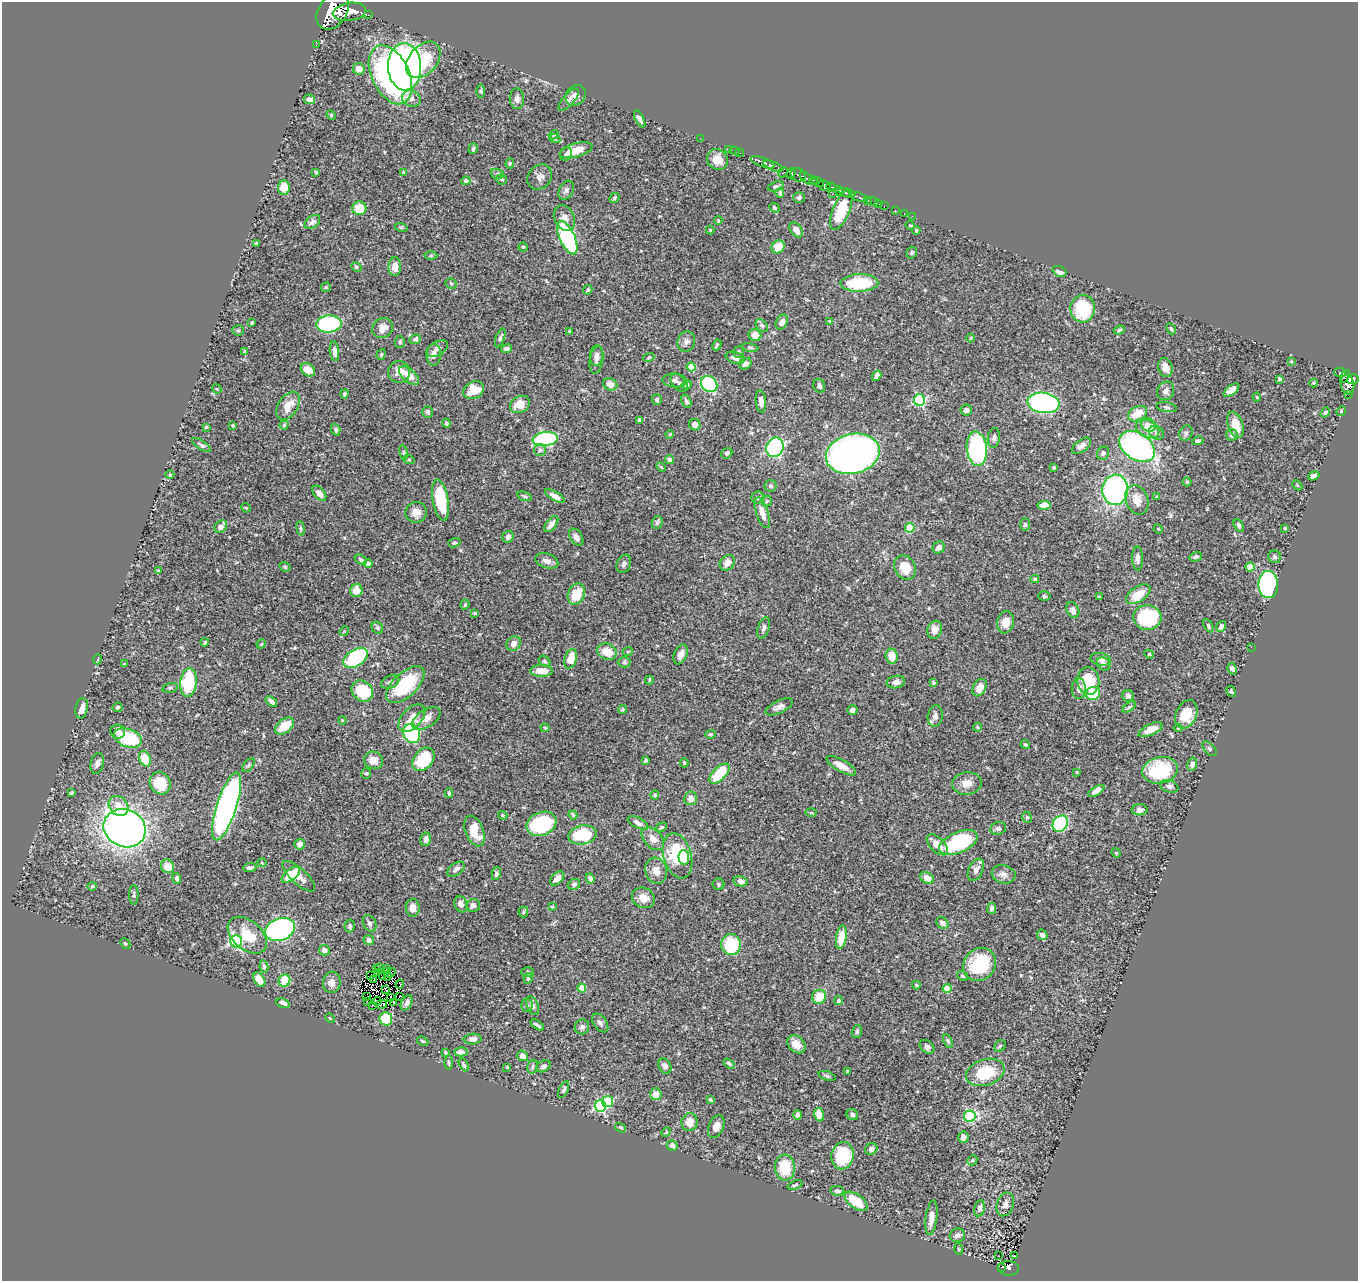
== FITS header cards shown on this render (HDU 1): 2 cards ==
NAXIS1  =                 1356
NAXIS2  =                 1279

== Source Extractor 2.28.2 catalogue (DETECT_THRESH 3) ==
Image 1356 x 1279 px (HDU 1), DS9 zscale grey, 1 PNG px = 1 image px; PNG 1360 x 1283 px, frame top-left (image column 1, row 1279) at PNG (2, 2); each listed source drawn as its Kron ellipse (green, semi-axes under 4 px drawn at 4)
Background 0.472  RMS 0.02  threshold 0.0597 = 3 sigma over >= 5 px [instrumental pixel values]
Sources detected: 480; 3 with non-positive FLUX_AUTO (blend fragments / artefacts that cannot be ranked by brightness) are neither listed nor drawn; the other 477 listed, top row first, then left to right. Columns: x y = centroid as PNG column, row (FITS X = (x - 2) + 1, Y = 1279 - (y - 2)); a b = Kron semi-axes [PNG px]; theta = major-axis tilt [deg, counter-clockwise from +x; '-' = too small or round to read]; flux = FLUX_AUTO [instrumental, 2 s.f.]
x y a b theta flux
333 11 20 14 55 4700
350 12 16 9 9 1800
368 15 3 2 - 36
316 45 2 2 - 5.1
423 60 21 14 49 61
405 67 23 16 -88 610
359 69 6 5 - 11
390 75 31 19 -64 250
481 91 6 4 -89 1.9
576 95 11 9 49 8.8
411 98 10 8 -24 7.8
309 99 5 5 - 6.5
517 99 10 7 -88 5.3
568 100 14 5 48 4.4
331 115 5 4 - 1.4
640 119 9 4 -62 4.2
554 135 5 4 - 1.5
700 138 2 2 - 7.9
555 139 6 3 -18 1.4
473 149 5 4 - 3.2
728 149 2 2 - 6.9
576 150 17 7 16 19
734 151 5 3 - 18
740 153 4 2 - 12
566 154 7 5 59 3.1
717 160 11 10 - 14
763 162 12 4 -20 700
510 163 5 4 - 1.8
773 166 10 4 -22 510
316 172 4 3 - 1.3
404 172 4 3 - 3.4
783 172 5 3 - 88
791 173 5 3 - 140
497 174 6 5 - 2.4
798 175 8 6 -33 240
540 177 13 11 46 8
807 178 8 4 -44 200
502 179 5 5 - 2.2
466 181 4 4 - 5
813 181 4 3 - 110
818 182 6 4 -34 78
824 185 6 5 - 660
776 186 8 4 18 2.8
831 187 5 3 - 140
284 188 7 6 - 23
566 190 10 7 61 4.3
839 191 5 3 - 280
780 193 5 3 - 2.6
847 193 9 3 -16 400
832 194 2 2 - 4.9
799 197 5 5 - 2.8
858 197 9 3 -18 81
614 198 5 4 - 1.8
867 200 2 2 - 6
873 202 6 2 -18 9.1
879 204 2 2 - 6.8
884 206 2 2 - 5.9
359 208 7 7 - 30
774 208 5 4 - 2.1
841 210 21 8 68 52
895 210 2 2 - 6.8
904 213 2 2 - 4.1
912 216 2 2 - 5.8
564 218 13 10 -63 8.5
718 221 4 4 - 1.1
312 222 9 5 38 4.7
910 225 4 3 - 1.4
401 227 6 4 -18 1.7
710 230 4 4 - 1.4
796 230 8 5 -55 8.9
916 230 4 4 - 1.8
567 238 18 7 -66 160
256 243 3 3 - 1.8
523 247 4 4 - 1.7
778 247 7 6 - 18
912 253 6 5 - 2.4
431 256 6 4 1 2
356 267 5 4 - 2
395 267 9 6 89 11
1059 271 7 5 -23 8.4
451 283 5 5 - 2.1
859 283 19 9 1 69
326 287 5 5 - 1.8
588 290 5 3 - 1.7
1083 309 14 12 87 77
830 321 4 3 - 1.1
782 322 8 5 62 7.1
252 323 3 3 - 1.8
329 324 13 8 5 160
762 325 7 5 -49 2.8
383 328 11 9 39 12
1171 329 6 4 -62 2.3
238 330 6 5 - 2.1
1119 330 5 3 - 2.3
570 331 4 3 - 1.7
755 335 6 6 - 12
500 338 10 4 70 3
971 338 4 3 - 1.1
415 339 6 5 - 2.4
400 342 6 5 - 2.2
686 342 10 8 70 6.3
717 345 5 2 - 2
750 347 8 4 -11 2.1
437 348 12 6 30 6.4
507 349 5 4 - 4.9
245 351 3 3 - 1.6
334 351 10 4 -84 7.6
739 352 6 5 - 2
381 354 5 4 - 1.8
434 355 11 7 86 7.2
596 356 10 6 84 5
649 357 5 3 - 1.3
735 358 9 5 -17 5.3
596 360 14 6 80 5.6
1291 361 3 3 - 1.4
745 364 6 5 - 4.8
691 367 4 4 - 31
1165 368 10 7 -73 10
308 370 8 6 -39 16
399 372 11 11 - 11
1340 372 6 3 -6 120
409 376 12 6 -40 19
877 376 5 4 - 5
1345 376 6 3 68 56
1280 379 4 3 - 2.6
1353 379 6 5 - 260
674 381 12 6 -6 4.9
679 383 11 6 -50 4.7
1314 383 4 3 - 1.2
610 384 7 6 - 9
709 384 9 7 -43 86
686 385 5 4 - 3.3
1347 385 10 6 -77 400
819 386 7 5 -74 4.4
217 389 5 4 - 1.3
474 390 10 8 31 24
1231 390 9 4 36 7.7
1166 391 9 8 - 6.2
344 394 4 4 - 2
1348 395 3 3 - 15
1257 397 4 4 - 1.1
657 400 5 4 - 2.4
920 400 6 5 - 150
686 401 7 4 -59 3.7
761 401 11 5 -84 7.2
1043 403 16 10 -8 290
520 404 10 8 29 18
288 406 15 9 57 20
1166 407 10 4 -11 2.9
966 410 6 5 - 4.4
1341 411 5 4 - 1.4
427 412 6 5 - 3.2
1325 412 5 3 - 2.2
1137 414 10 6 29 22
640 420 3 3 - 4.3
446 423 4 4 - 2.8
233 425 3 3 - 1.4
284 425 4 4 - 1.7
695 425 6 5 - 6.9
1148 425 7 6 - 8.2
1235 425 14 7 -71 20
206 427 3 3 - 1.4
1148 429 12 8 -26 17
336 430 6 4 -71 2.3
1156 433 8 6 -32 3.9
1186 433 8 6 65 3.5
670 434 4 3 - 1.3
1232 435 6 5 - 4.1
994 438 10 6 81 4.2
545 439 12 7 8 170
1198 441 6 4 14 2.9
201 445 11 4 -32 3.8
1082 446 11 6 37 6.8
1137 446 19 13 -34 390
775 447 10 8 66 230
977 449 17 10 -84 160
540 450 6 6 - 3.2
404 452 7 4 -81 1.9
727 453 6 5 - 2.6
1103 453 7 6 - 3.8
853 454 27 20 13 760
409 460 6 3 -19 1.4
669 460 4 4 - 5.2
661 467 6 3 -45 1.5
1054 467 3 3 - 1.5
170 475 4 4 - 1.4
1314 476 6 4 21 4.9
1187 482 4 4 - 1.7
1297 485 6 4 -46 1.4
770 486 6 6 - 3.3
1115 490 15 13 87 240
319 493 9 5 -50 8.6
525 496 7 4 -20 2.3
555 496 11 4 -30 9.3
758 497 6 6 - 3.4
1157 497 4 3 - 2.8
441 500 21 7 -80 70
1137 500 15 11 -69 16
767 501 5 5 - 1.7
1044 505 7 4 5 11
246 508 5 4 - 1.2
416 512 10 10 - 12
762 513 16 6 -72 12
657 523 6 5 - 2.7
551 524 9 5 53 8.1
1025 524 6 5 - 2.3
1239 525 7 4 -61 3.5
221 527 7 5 49 8.5
301 528 7 3 -82 2
910 528 5 4 - 40
1285 528 4 3 - 1.6
1158 529 5 4 - 1.3
508 537 6 5 - 5.7
576 537 9 6 -57 5.9
454 543 6 4 18 2.4
939 547 6 5 - 5.3
1196 557 6 4 16 3.1
1275 557 6 6 - 3
1138 558 12 5 -88 6.6
361 560 6 4 -34 2.8
547 561 12 7 -18 7.2
368 563 5 4 - 3.4
727 563 8 6 48 10
624 564 9 7 66 4.7
285 567 6 4 -30 2.3
905 567 13 10 -61 25
1250 567 4 4 - 34
158 571 3 3 - 1.6
1035 579 4 3 - 1.8
1268 584 13 10 -89 290
356 591 6 6 - 16
576 594 11 8 66 32
1138 594 14 7 32 25
1044 596 6 4 -15 2
1099 597 3 2 - 1
465 605 5 4 - 1.7
1073 610 8 6 -63 5.3
475 613 4 3 - 1.6
1147 617 14 12 -6 130
1006 622 11 8 80 15
1208 626 7 4 -60 2.2
1221 626 6 4 54 5.3
377 628 6 5 - 2.4
764 628 11 5 73 4.5
935 630 9 7 72 11
344 631 5 4 - 1.4
205 642 4 3 - 2.2
261 644 5 4 - 1.3
514 644 8 6 54 7.2
1251 647 2 2 - 16
628 651 5 3 - 1.2
607 652 10 8 -25 21
681 654 10 6 68 9.1
1149 654 5 4 - 1.3
892 656 7 6 - 21
356 658 13 8 33 120
98 659 5 3 - 1
571 659 10 6 73 27
1101 659 10 6 -11 5.2
545 661 7 4 -41 2.3
624 662 7 5 2 2.3
124 664 4 2 - 0.98
1104 664 7 5 -42 3.6
1232 669 6 4 -58 4.1
541 671 11 6 0 17
649 680 4 3 - 1.7
1088 681 14 11 -84 47
390 682 10 6 29 4.3
896 682 9 6 9 6.4
188 683 14 8 83 73
933 683 3 3 - 2.2
405 685 24 12 43 72
170 688 8 4 13 2.7
980 688 9 6 60 13
1079 689 10 7 88 7
362 691 12 9 -43 57
1231 691 6 4 -58 2
1093 694 7 6 - 47
1128 696 6 5 - 5.9
271 701 6 4 -38 5.9
118 707 5 5 - 3.4
779 707 15 6 26 6.1
1129 707 8 4 36 2.1
82 708 10 6 79 12
622 709 4 4 - 1.7
852 710 5 4 - 4.8
1186 714 15 10 66 29
935 716 11 7 80 7.7
412 718 16 9 46 16
426 718 16 9 34 13
342 720 4 3 - 1.1
284 726 11 6 38 29
977 727 4 4 - 1.4
545 728 4 4 - 1.5
1178 728 4 4 - 1.6
1151 730 13 5 26 14
118 732 7 7 - 6.1
412 733 10 8 -62 120
710 734 5 4 - 1.9
128 738 14 9 -19 81
1025 745 5 4 - 1.8
1209 749 9 5 -47 2.6
145 759 8 5 -65 43
423 759 13 9 51 63
373 760 10 8 -18 14
646 760 3 3 - 2
97 763 10 6 77 5.6
684 763 4 3 - 1.6
1192 764 7 4 78 5
248 765 8 4 52 2.5
841 766 17 6 -29 13
1160 770 18 13 12 83
1077 772 3 3 - 1
366 774 5 5 - 2.2
719 774 12 6 45 53
160 783 11 10 - 36
967 783 15 11 6 12
1169 786 9 6 -17 4.1
1096 791 9 4 33 7.8
72 793 4 3 - 1.7
449 793 5 3 - 2
655 795 4 4 - 3.2
691 798 7 6 - 7.6
118 806 11 9 -48 18
227 806 35 10 72 490
1140 810 8 5 2 4.8
811 813 6 4 1 1.5
503 815 5 3 - 1.5
573 815 4 3 - 1.8
1027 817 6 4 -65 1.8
638 823 11 5 -28 5.5
541 824 15 11 22 100
1060 824 9 7 54 100
661 827 6 3 30 1.7
125 828 21 18 -24 820
998 828 8 6 14 3.5
474 831 16 9 -70 27
583 835 14 9 11 52
426 839 7 5 76 5.9
653 839 13 9 -48 11
958 843 20 10 24 99
300 844 5 5 - 8.2
937 845 13 7 -44 15
1116 853 5 4 - 1.5
678 856 23 14 -74 64
684 857 7 5 -87 26
262 863 5 3 - 0.98
167 866 7 6 - 13
250 868 6 4 6 3.6
456 869 10 6 36 5.2
976 870 12 7 65 7.6
656 871 13 10 -75 12
496 873 6 4 80 3.5
1004 874 12 9 -15 7.7
291 875 11 5 38 40
299 876 21 7 -42 13
177 878 5 4 - 2.9
557 878 8 5 46 7.5
590 878 5 4 - 4.2
927 878 7 5 -32 12
741 881 7 5 -11 5.8
574 884 6 5 - 2.9
719 884 6 6 - 2.6
92 886 4 4 - 1.5
134 895 10 4 89 2.6
643 898 12 10 -25 14
461 904 8 6 -69 7.6
473 905 7 6 - 6.2
552 907 3 3 - 1.3
413 908 9 7 -88 9.7
992 909 6 4 82 4.1
523 912 5 5 - 1.9
370 923 9 6 -65 3.9
942 923 6 5 - 5.3
350 926 6 5 - 2.7
280 929 15 11 20 280
247 935 22 14 -41 34
1042 935 5 5 - 3.9
841 937 12 5 81 23
369 940 5 5 - 5.6
236 941 6 6 - 200
125 944 6 4 -48 2.3
731 945 10 10 - 55
324 950 5 5 - 5.5
980 964 17 15 45 59
264 966 6 4 -80 2.4
380 968 2 2 - 0.43
376 969 3 2 - 1.9
386 969 3 2 - 0.15
377 972 3 2 - 0.63
387 972 3 2 - 1
527 972 6 5 - 2.2
391 973 5 2 - 1.4
370 976 3 2 - 1
382 976 2 2 - 1.3
388 976 3 2 - 1.3
962 976 6 4 -38 2
528 978 5 4 - 2.7
259 980 8 5 -60 17
284 980 6 5 - 33
373 980 4 2 - 0.71
332 982 10 9 - 8.2
400 984 4 2 - 0.53
916 985 4 3 - 1.6
582 988 4 4 - 28
947 988 4 4 - 30
386 990 4 2 - 0.23
367 997 3 2 - 2.5
391 997 2 2 - 1.3
400 997 4 2 - 0.42
819 997 7 7 - 25
367 1001 3 2 - 3
377 1001 4 3 - 2
838 1001 4 4 - 2.4
394 1002 3 2 - 1.6
283 1003 7 4 -21 5.1
406 1003 8 5 63 4.6
382 1004 5 2 - 1.2
372 1005 3 2 - 1.2
527 1005 6 5 - 2.6
533 1005 10 5 -65 3.6
330 1018 5 4 - 1.4
386 1019 6 6 - 49
600 1023 10 6 -53 4.4
537 1025 7 3 -34 3.3
582 1027 8 7 - 4.2
857 1031 7 5 74 2.5
473 1039 9 5 4 4.8
423 1041 6 4 -26 1.8
948 1041 7 4 -63 2.4
796 1044 10 7 -45 12
1000 1046 6 5 - 1.9
927 1047 8 6 -40 5.3
445 1052 4 3 - 2.2
461 1052 7 4 -2 5.7
523 1056 6 5 - 6.6
448 1063 7 3 -89 1.7
729 1063 6 4 -34 2.9
464 1065 7 4 -61 2.2
543 1066 7 5 27 4.1
665 1066 8 6 -64 6.7
507 1067 4 4 - 1.1
533 1067 7 5 73 2.4
847 1071 3 3 - 1.2
985 1072 20 13 18 53
827 1076 9 4 -17 2.8
564 1090 9 4 66 3.1
656 1094 6 6 - 15
710 1099 4 3 - 2
608 1101 5 5 - 52
601 1106 6 5 - 180
798 1115 4 4 - 3.8
819 1115 7 5 -73 16
852 1115 6 5 - 3.6
970 1116 6 5 - 120
689 1122 9 8 - 15
716 1126 12 7 65 11
621 1128 6 3 -31 1.4
666 1132 5 4 - 1.4
963 1137 5 5 - 8.9
672 1146 5 5 - 6.8
871 1149 6 5 - 5.6
842 1156 14 11 79 76
972 1160 5 4 - 1.7
785 1168 13 10 -87 41
795 1185 8 3 21 2.1
837 1191 7 5 -10 4.4
856 1201 13 7 -37 46
1005 1204 12 8 72 7.5
979 1208 8 5 79 4.8
931 1218 17 5 83 12
957 1235 7 6 - 4.2
958 1249 6 4 -88 1.4
998 1256 3 2 - 1.3
1014 1256 3 2 - 1.4
1002 1267 3 2 - 27
1008 1268 10 7 -3 120
At the frame edge (FLAGS 8, measured only in part): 1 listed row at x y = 333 11
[3 non-positive-flux detections neither listed nor drawn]